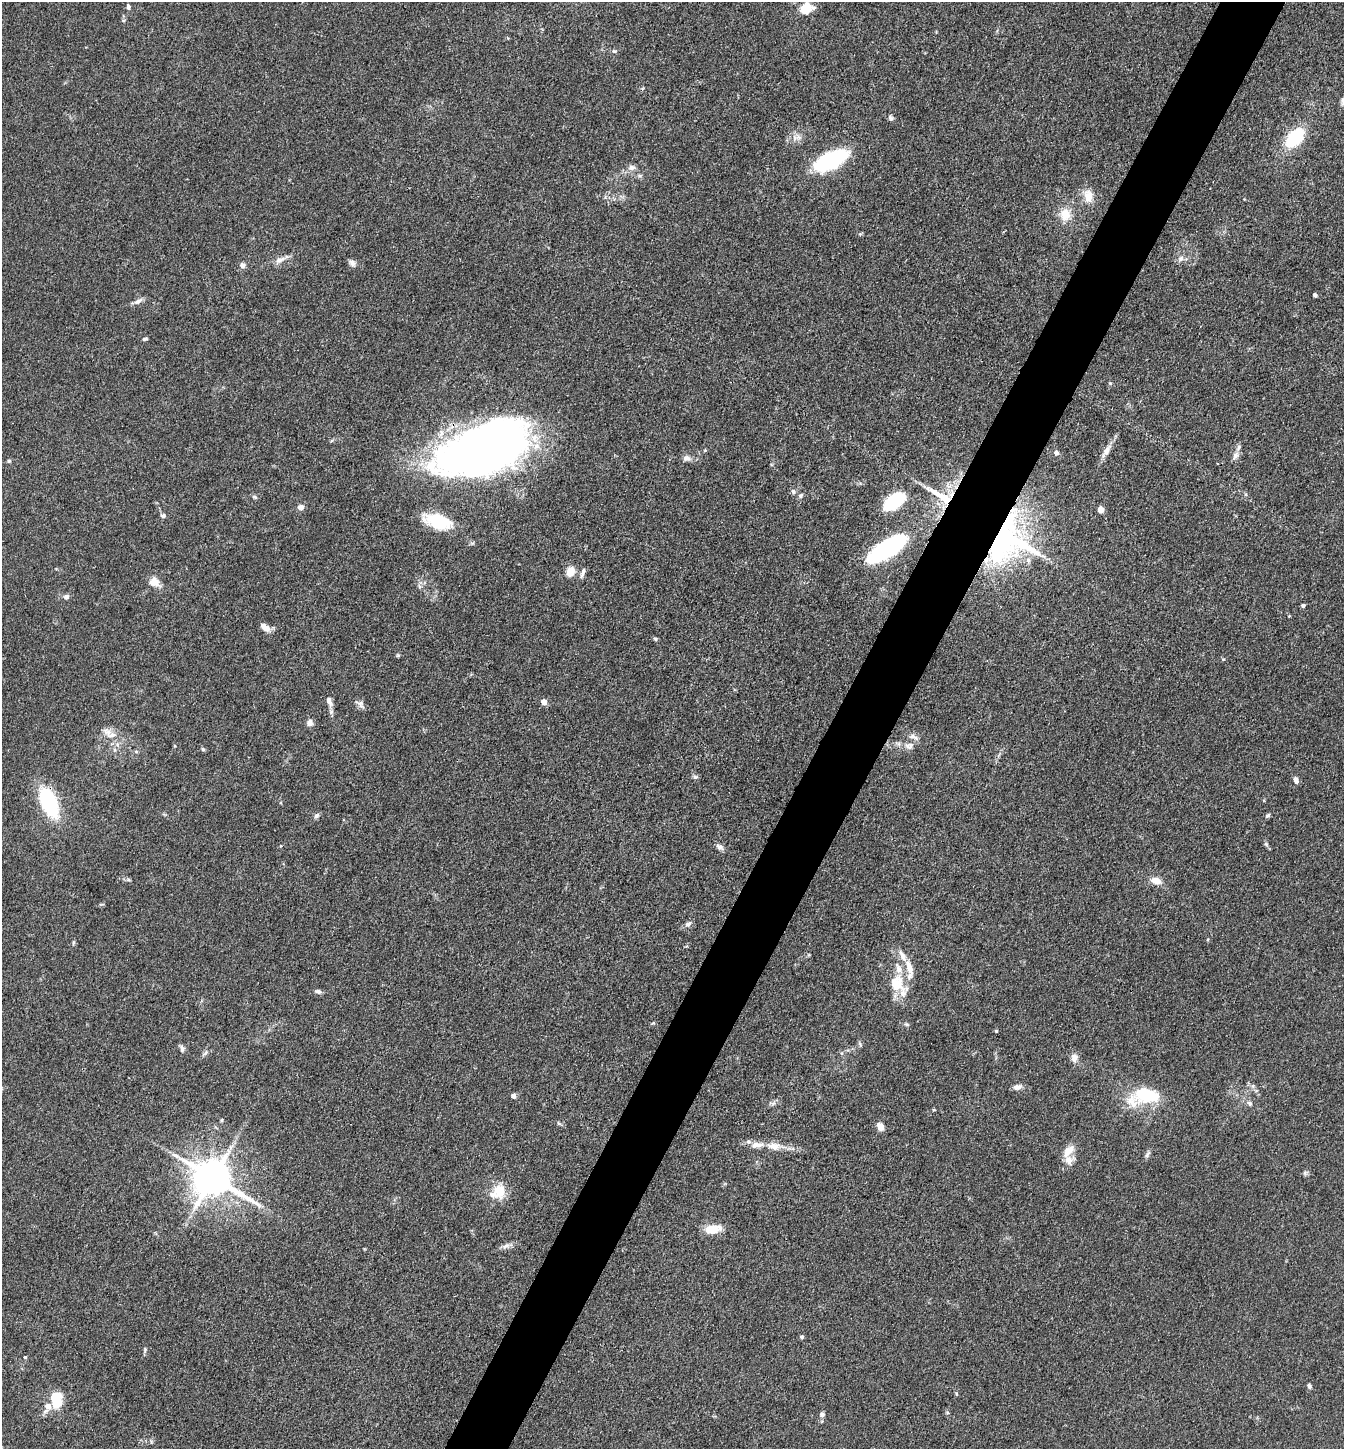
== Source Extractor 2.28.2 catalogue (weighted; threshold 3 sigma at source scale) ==
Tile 10 of 4 x 4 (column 2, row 3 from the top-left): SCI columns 1629-2970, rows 1450-2896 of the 5802 x 5793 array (HDU 1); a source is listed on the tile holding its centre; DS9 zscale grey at full resolution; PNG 1346 x 1451 px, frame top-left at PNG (2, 2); no overlay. Shown black and unused: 5% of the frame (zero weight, under 3 of 4 exposures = <1% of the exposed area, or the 3 px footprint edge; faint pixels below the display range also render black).
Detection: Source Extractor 2.28.2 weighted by HDU 2 'WHT'; one run over the whole footprint, this tile lists its part. Background 0.103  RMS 0.0062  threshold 0.0277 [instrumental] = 3 sigma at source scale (4.5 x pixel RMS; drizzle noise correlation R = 1.50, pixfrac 1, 0.05/0.05 arcsec/px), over >= 5 px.
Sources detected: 108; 2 inside a brighter object's white glare — not listed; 9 inside a brighter listed object's ellipse — not listed separately; the other 97 listed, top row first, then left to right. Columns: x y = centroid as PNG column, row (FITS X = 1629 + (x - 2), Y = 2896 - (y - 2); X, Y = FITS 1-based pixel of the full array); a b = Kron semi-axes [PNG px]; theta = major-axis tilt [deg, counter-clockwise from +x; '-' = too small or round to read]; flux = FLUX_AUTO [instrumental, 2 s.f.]
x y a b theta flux
128 7 7 5 -75 1.5
806 8 16 12 16 10
614 51 5 5 - 1
890 118 8 6 -61 1.5
1295 138 18 12 49 36
830 161 32 15 26 60
632 167 10 8 5 2.8
1088 196 19 12 -85 7.6
1065 214 13 12 - 9.9
1180 259 9 7 46 2.4
279 260 14 7 23 4
352 263 11 6 -57 2.3
242 265 7 7 - 2.2
1315 295 4 3 - 1.4
138 301 14 6 31 2.7
145 339 6 4 24 1
483 449 73 36 21 640
705 450 5 3 - 0.53
1106 451 22 7 57 5.2
1056 453 7 6 - 1.9
1235 455 13 7 63 3.3
686 458 12 7 -4 2.9
9 461 5 5 - 0.85
793 491 7 6 - 1.6
800 495 7 6 - 1.4
941 496 40 8 -31 16
254 497 8 5 -27 1.1
894 501 24 12 38 33
300 507 6 5 - 3.7
1101 510 5 5 - 7.2
163 516 6 5 - 1.5
438 521 32 15 -17 25
1009 541 58 52 62 130
887 549 39 16 33 79
570 571 8 6 69 11
583 573 14 5 68 2.5
154 582 15 12 -37 5.9
419 586 7 4 -71 1.2
66 597 7 6 - 2
1303 606 4 3 - 1.5
1289 616 4 3 - 0.46
265 627 13 6 -39 4.8
655 639 6 4 -45 0.86
398 655 5 5 - 0.74
329 701 12 7 -71 3.5
544 702 5 4 - 5.9
360 704 10 7 -90 2.4
310 723 8 8 - 2.7
107 732 15 9 -32 5.2
909 746 13 9 10 4.3
203 749 6 5 - 0.89
115 750 6 4 -90 1.1
695 777 8 5 5 1.2
1296 780 8 5 -75 2.6
49 803 22 11 -66 70
1268 815 7 4 41 1.1
316 816 8 6 44 1.6
1266 844 7 4 -45 1.1
719 847 10 7 -35 2.4
128 880 7 4 -1 1
1156 881 12 8 -16 5.8
688 924 9 7 38 2.3
73 943 6 4 71 0.77
902 956 19 7 -61 4.5
896 983 29 21 -45 18
318 991 8 5 -12 1.8
653 1023 6 3 35 0.76
906 1024 6 4 -42 0.94
996 1031 4 4 - 0.68
860 1044 7 4 -71 0.95
182 1048 10 6 -76 1.9
205 1053 9 4 35 1.4
1074 1058 11 9 88 3.6
1017 1087 11 7 9 2.9
513 1096 5 5 - 2.4
1147 1096 32 17 -4 31
773 1103 7 4 19 1.4
1250 1103 7 6 - 1.7
222 1120 6 3 71 0.62
559 1123 7 5 -32 1
880 1126 10 7 -61 4.1
748 1142 7 7 - 1.7
773 1146 20 9 -10 7.5
1068 1151 18 9 46 6.7
1148 1154 12 4 58 1.7
1305 1173 6 6 - 1.2
213 1178 12 10 -28 2000
499 1191 22 17 84 12
713 1229 21 10 8 9.9
506 1246 13 6 34 2.6
802 1337 5 5 - 1
145 1349 7 5 -73 1
25 1357 4 4 - 0.59
1309 1386 5 5 - 1.7
956 1394 5 3 - 0.65
55 1398 16 11 46 13
822 1414 6 5 - 2.2
Overlapping masked pixels (flux is a lower limit): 5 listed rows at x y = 483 449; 941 496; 1009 541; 887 549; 49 803